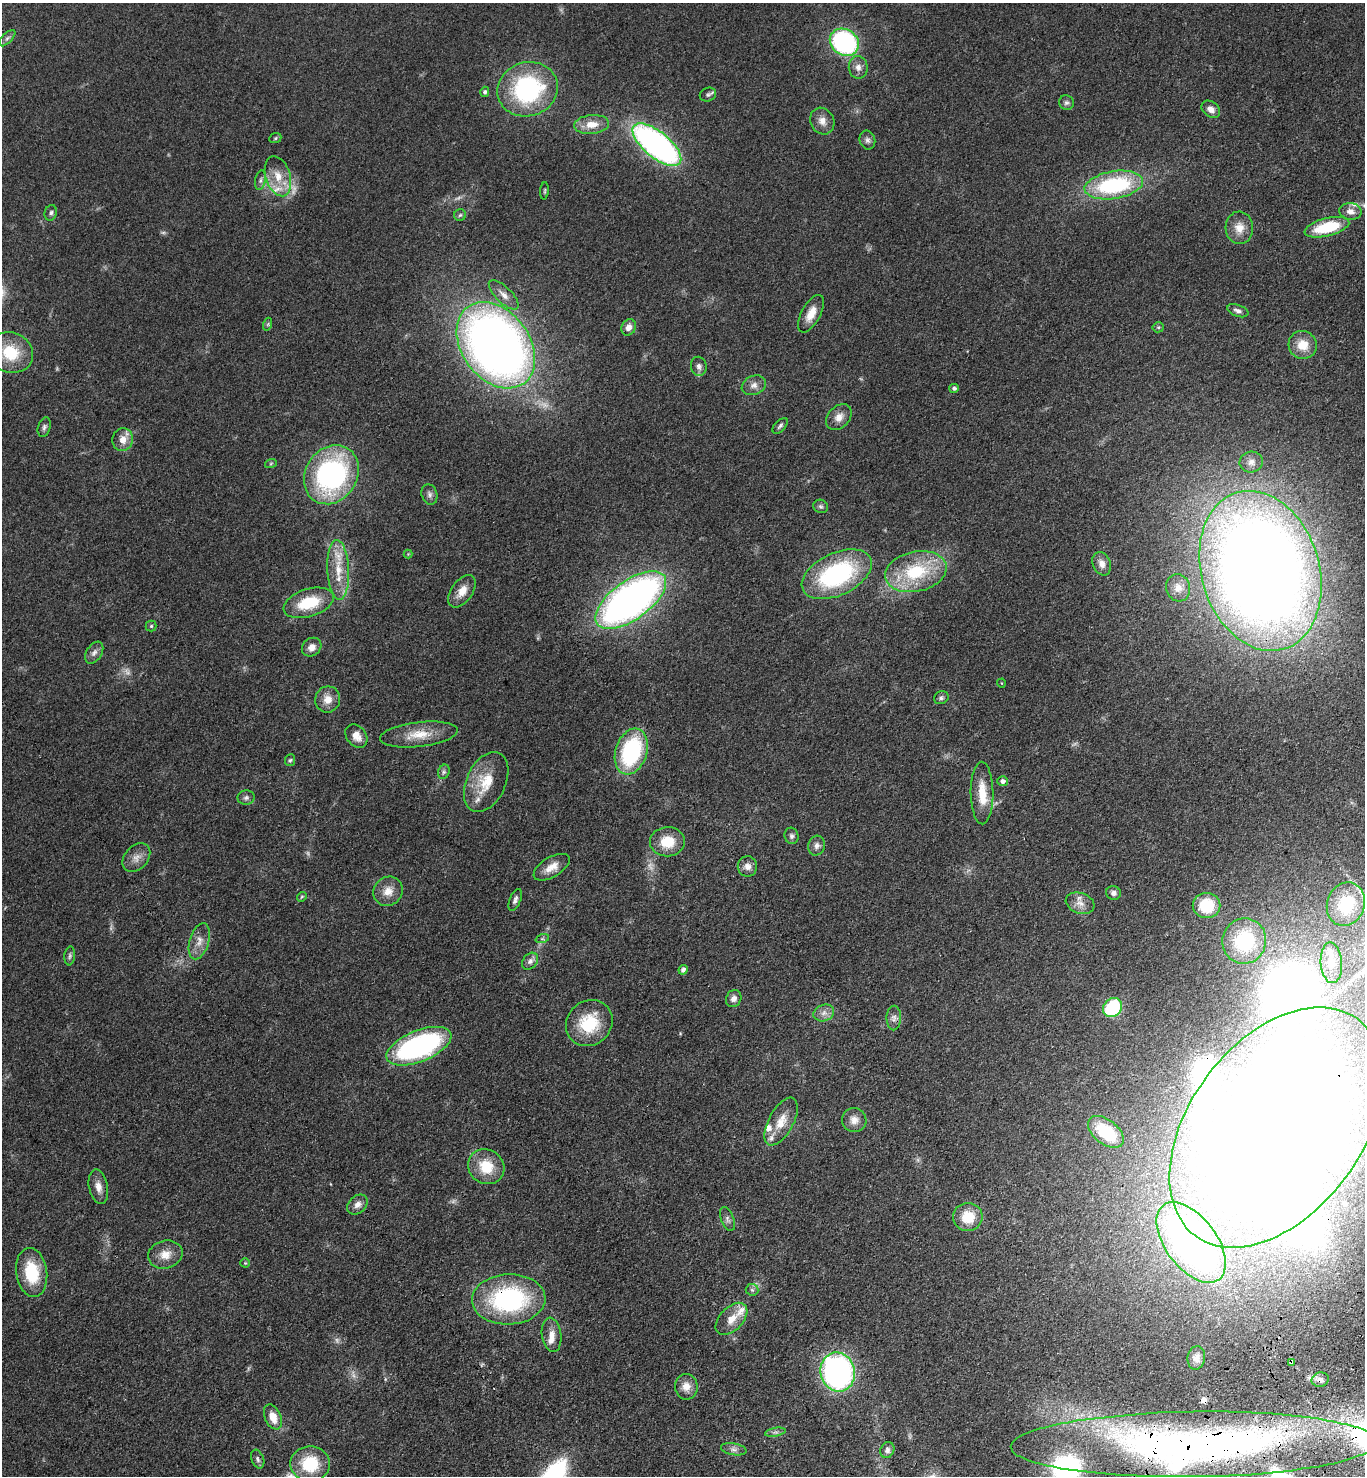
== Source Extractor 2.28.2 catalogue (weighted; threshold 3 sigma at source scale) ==
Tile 6 of 4 x 4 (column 2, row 2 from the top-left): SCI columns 1735-3097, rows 3045-4518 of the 6056 x 6087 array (HDU 1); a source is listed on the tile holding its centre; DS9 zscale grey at full resolution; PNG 1367 x 1478 px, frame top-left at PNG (2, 3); each listed source drawn as its Kron ellipse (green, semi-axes under 4 px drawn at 4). Shown black and unused: <1% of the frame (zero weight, under 3 of 4 exposures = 6% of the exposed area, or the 3 px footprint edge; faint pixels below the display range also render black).
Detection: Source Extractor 2.28.2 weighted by HDU 2 'WHT'; one run over the whole footprint, this tile lists its part. Background 0.072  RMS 0.0064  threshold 0.0287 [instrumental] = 3 sigma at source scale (4.5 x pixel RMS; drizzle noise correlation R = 1.50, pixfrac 1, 0.05/0.05 arcsec/px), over >= 5 px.
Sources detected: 151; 11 too faint to see at this stretch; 6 inside a brighter object's white glare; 1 cosmic-ray / hot-pixel residue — neither listed nor drawn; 10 inside a brighter listed object's ellipse — not listed separately; the other 123 listed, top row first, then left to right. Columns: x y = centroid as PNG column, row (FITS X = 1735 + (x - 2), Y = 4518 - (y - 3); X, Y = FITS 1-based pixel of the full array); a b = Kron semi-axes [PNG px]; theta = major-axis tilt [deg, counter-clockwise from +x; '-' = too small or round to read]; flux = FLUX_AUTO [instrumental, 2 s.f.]
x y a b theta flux
7 38 10 4 45 1.7
844 42 15 13 -34 98
858 67 11 9 -80 3.9
528 89 30 27 18 85
485 92 5 4 - 1.6
708 95 8 6 22 1.7
1066 103 7 7 - 1.7
1211 109 10 7 -37 3.7
822 121 14 11 -61 5.4
592 124 17 9 5 8.8
275 138 6 5 - 1
867 140 9 7 -75 2.3
657 145 29 13 -39 220
278 176 21 12 -73 11
260 180 10 5 80 1.9
1114 185 29 13 10 68
544 191 8 3 85 0.85
1350 211 11 8 -8 4.5
51 213 8 6 72 1.7
460 215 6 6 - 1.1
1327 227 23 9 14 30
1239 228 16 14 -86 8
504 295 19 8 -44 5.1
1238 311 11 5 -21 2.4
811 314 21 9 62 8.5
268 324 6 4 72 0.91
629 327 8 7 - 4.5
1158 327 5 5 - 0.99
496 345 47 34 -53 560
1303 345 14 13 - 11
11 353 23 20 -23 24
699 366 9 8 - 2.8
754 385 12 9 23 4.1
954 388 5 4 - 1.6
839 417 15 10 46 5.7
780 426 9 5 46 1.6
44 427 10 6 74 1.8
123 440 11 10 - 6.6
1251 462 12 10 12 4.4
271 463 6 3 19 0.74
331 475 31 26 58 130
429 494 10 7 -72 2.4
821 506 7 6 - 1.6
408 554 4 4 - 0.53
1102 564 12 9 -68 4.5
338 570 30 11 -87 16
1260 571 82 59 -73 1300
916 572 31 20 12 41
837 574 37 21 25 85
1178 588 14 12 -75 5.8
462 591 18 10 54 7.9
631 600 41 19 36 360
309 603 26 14 18 25
151 626 5 5 - 0.99
312 647 10 8 40 4.6
94 653 12 7 57 3
1001 683 4 3 - 0.44
941 698 7 6 - 1.5
328 699 13 12 - 7.1
419 735 39 12 6 14
356 736 13 9 -51 5.9
631 751 23 15 72 69
290 760 6 5 - 1
444 772 7 5 68 1.5
1003 781 5 5 - 2.6
486 782 32 19 65 20
982 793 31 11 -89 14
246 797 8 7 - 2
791 836 8 7 - 1.8
667 842 17 14 1 16
817 846 10 8 75 2.8
136 858 16 11 48 5.5
747 866 10 10 - 3.9
552 867 20 10 31 7.1
388 891 15 14 - 7.7
1113 893 7 6 - 2.5
302 897 5 4 - 0.8
515 900 11 5 68 2.2
1080 903 15 10 -19 5.4
1346 904 22 18 70 24
1207 906 14 12 0 25
542 939 7 4 18 1.1
199 941 19 9 73 6.4
1244 941 23 22 - 51
70 956 9 5 85 1.5
530 961 9 7 50 2.9
1331 963 20 10 -86 7.7
683 970 5 4 - 2.4
734 998 9 7 61 3.3
1113 1008 10 8 45 48
824 1013 10 8 18 3.5
894 1018 12 7 89 3.1
589 1023 24 22 43 29
419 1046 34 15 22 130
854 1120 12 12 - 5.5
781 1122 26 12 61 11
1276 1127 135 86 53 1800
1106 1132 21 12 -38 26
486 1167 18 17 - 18
98 1187 17 9 -78 5.4
357 1205 11 8 45 3.8
968 1217 14 14 - 16
727 1219 12 6 -69 2.2
1191 1242 46 25 -53 370
165 1255 17 14 14 8.1
245 1263 4 4 - 0.67
32 1272 24 15 -82 28
752 1290 6 6 - 1.5
509 1299 37 25 2 88
731 1319 19 11 46 9.1
552 1335 17 9 -82 5.7
1196 1358 12 9 82 3.5
1291 1362 3 3 - 1.3
838 1372 20 17 -77 180
1320 1380 9 7 13 2.6
686 1387 13 11 -83 6.1
273 1417 13 8 -66 8.7
775 1432 10 3 10 1.4
1194 1444 183 32 1 490
734 1449 13 5 -10 2.7
887 1450 8 6 66 2.1
258 1459 10 6 -69 1.9
310 1464 19 18 - 29
Overlapping masked pixels (flux is a lower limit): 5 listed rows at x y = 1276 1127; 509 1299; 1291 1362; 1320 1380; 1194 1444
Isophote crosses this tile's border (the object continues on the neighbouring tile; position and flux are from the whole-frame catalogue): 1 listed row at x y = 1276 1127